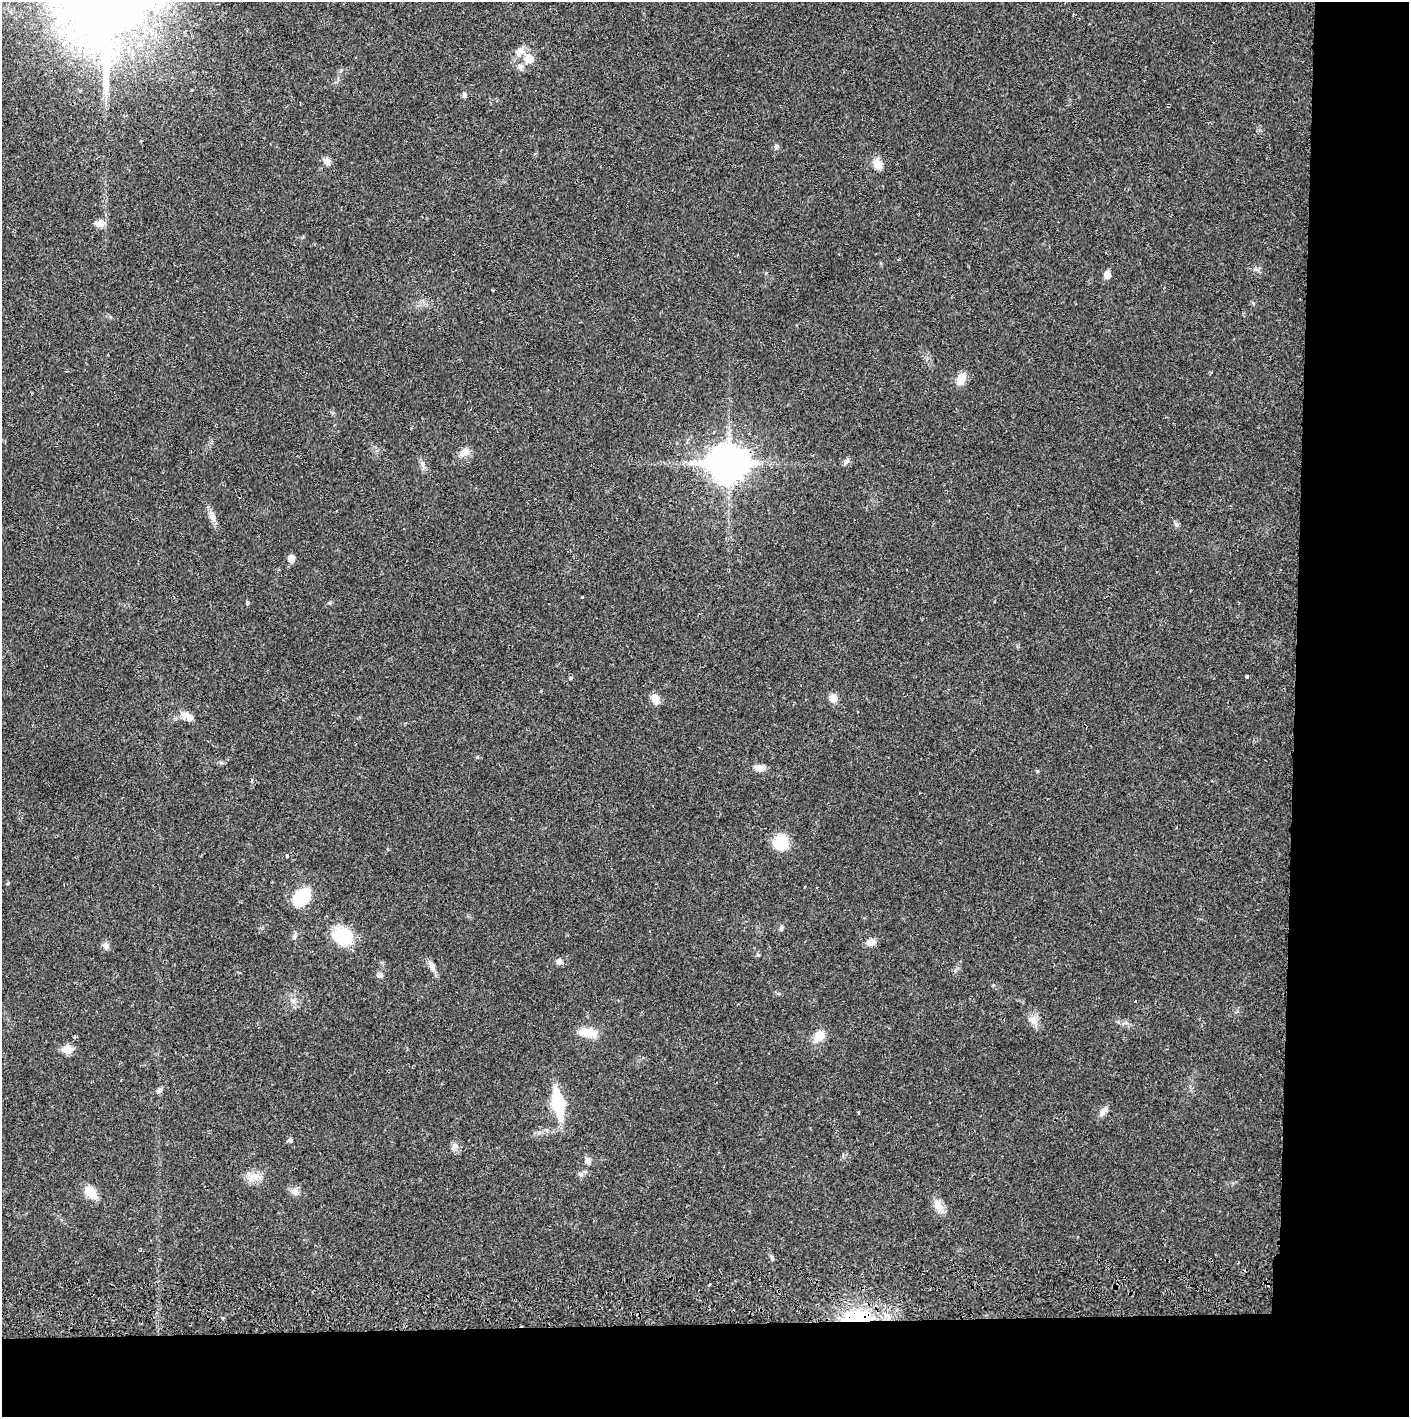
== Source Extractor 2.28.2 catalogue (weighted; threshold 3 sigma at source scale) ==
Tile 9 of 3 x 3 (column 3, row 3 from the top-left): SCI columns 2819-4225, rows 56-1470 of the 4232 x 4358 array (HDU 1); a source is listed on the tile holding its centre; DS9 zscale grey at full resolution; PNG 1411 x 1419 px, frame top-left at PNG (2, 2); no overlay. Shown black and unused: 14% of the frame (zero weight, under 2 of 3 exposures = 3% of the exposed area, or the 3 px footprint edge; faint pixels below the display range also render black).
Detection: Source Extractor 2.28.2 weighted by HDU 2 'WHT'; one run over the whole footprint, this tile lists its part. Background 0.0215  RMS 0.0035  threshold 0.0156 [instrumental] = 3 sigma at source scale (4.5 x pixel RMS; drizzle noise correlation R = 1.50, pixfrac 1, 0.05/0.05 arcsec/px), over >= 5 px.
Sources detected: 50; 2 inside a brighter listed object's ellipse — not listed separately; the other 48 listed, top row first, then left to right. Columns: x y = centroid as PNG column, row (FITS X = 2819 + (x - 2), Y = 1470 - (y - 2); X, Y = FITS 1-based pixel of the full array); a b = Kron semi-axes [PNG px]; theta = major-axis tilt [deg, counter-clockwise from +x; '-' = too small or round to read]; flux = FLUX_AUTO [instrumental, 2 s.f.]
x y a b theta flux
529 59 14 12 82 3.8
464 95 6 6 - 0.78
776 147 7 6 - 0.73
327 161 10 7 -54 1.7
877 164 13 10 -43 3.1
100 223 13 8 15 2.5
1107 275 8 6 85 2.3
961 379 10 8 66 5
464 452 12 9 43 2.8
846 461 9 6 48 1.2
728 464 15 12 -1 650
212 516 11 7 -73 1.7
1176 524 7 4 -71 0.67
291 558 9 7 -83 1.9
582 597 3 3 - 0.3
1247 676 4 3 - 0.4
833 698 11 9 -74 2.1
655 699 13 9 -75 2.7
189 718 14 8 -69 2.3
760 768 13 8 2 2.1
781 842 17 15 62 9.2
287 856 3 3 - 1
302 897 18 12 48 17
781 929 7 4 90 0.57
343 936 16 14 -42 18
871 942 11 8 12 2.1
106 946 9 8 - 1.4
559 962 8 7 - 1.4
432 966 15 6 -71 1.9
380 975 8 6 2 1
1033 1020 13 8 -49 2.3
588 1032 21 9 -11 5.7
819 1036 14 10 51 4.8
68 1050 6 6 - 9.6
159 1090 9 6 28 0.95
558 1103 23 8 -79 24
1104 1111 14 7 56 1.9
858 1112 3 3 - 0.31
290 1140 6 5 - 0.69
455 1146 11 7 38 1.4
588 1160 9 7 -56 1.3
254 1177 18 9 4 3.7
90 1192 12 8 -48 7.2
295 1192 11 9 -48 1.9
938 1205 19 9 -60 3
772 1257 7 4 -70 0.56
710 1284 3 2 - 0.44
858 1318 39 14 3 19
Overlapping masked pixels (flux is a lower limit): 1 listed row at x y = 858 1318
Unlisted compact peaks at least as high as the median listed source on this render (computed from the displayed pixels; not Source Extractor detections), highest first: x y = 247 603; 330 603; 477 757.